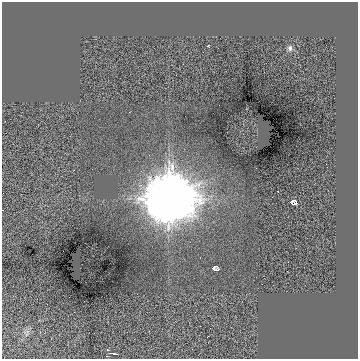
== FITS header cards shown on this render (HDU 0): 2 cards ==
NAXIS1  =                  356
NAXIS2  =                  357

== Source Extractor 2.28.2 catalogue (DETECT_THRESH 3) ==
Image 356 x 357 px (HDU 0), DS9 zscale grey, 1 PNG px = 1 image px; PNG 360 x 361 px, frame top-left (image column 1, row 357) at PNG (2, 2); no overlay
Background 0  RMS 1.8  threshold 5.44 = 3 sigma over >= 5 px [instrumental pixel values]
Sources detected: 8; all 8 listed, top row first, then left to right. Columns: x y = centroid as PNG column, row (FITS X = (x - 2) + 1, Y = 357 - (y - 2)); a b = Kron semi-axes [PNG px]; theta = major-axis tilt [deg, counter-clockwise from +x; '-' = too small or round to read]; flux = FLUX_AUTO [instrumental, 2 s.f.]
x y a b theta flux
207 46 3 2 - 360
290 48 7 6 - 420
219 105 2 2 - 72
169 198 23 21 -14 240000
292 201 6 5 - 530
296 201 5 2 - 320
215 268 7 4 -6 340
115 354 7 2 -10 210